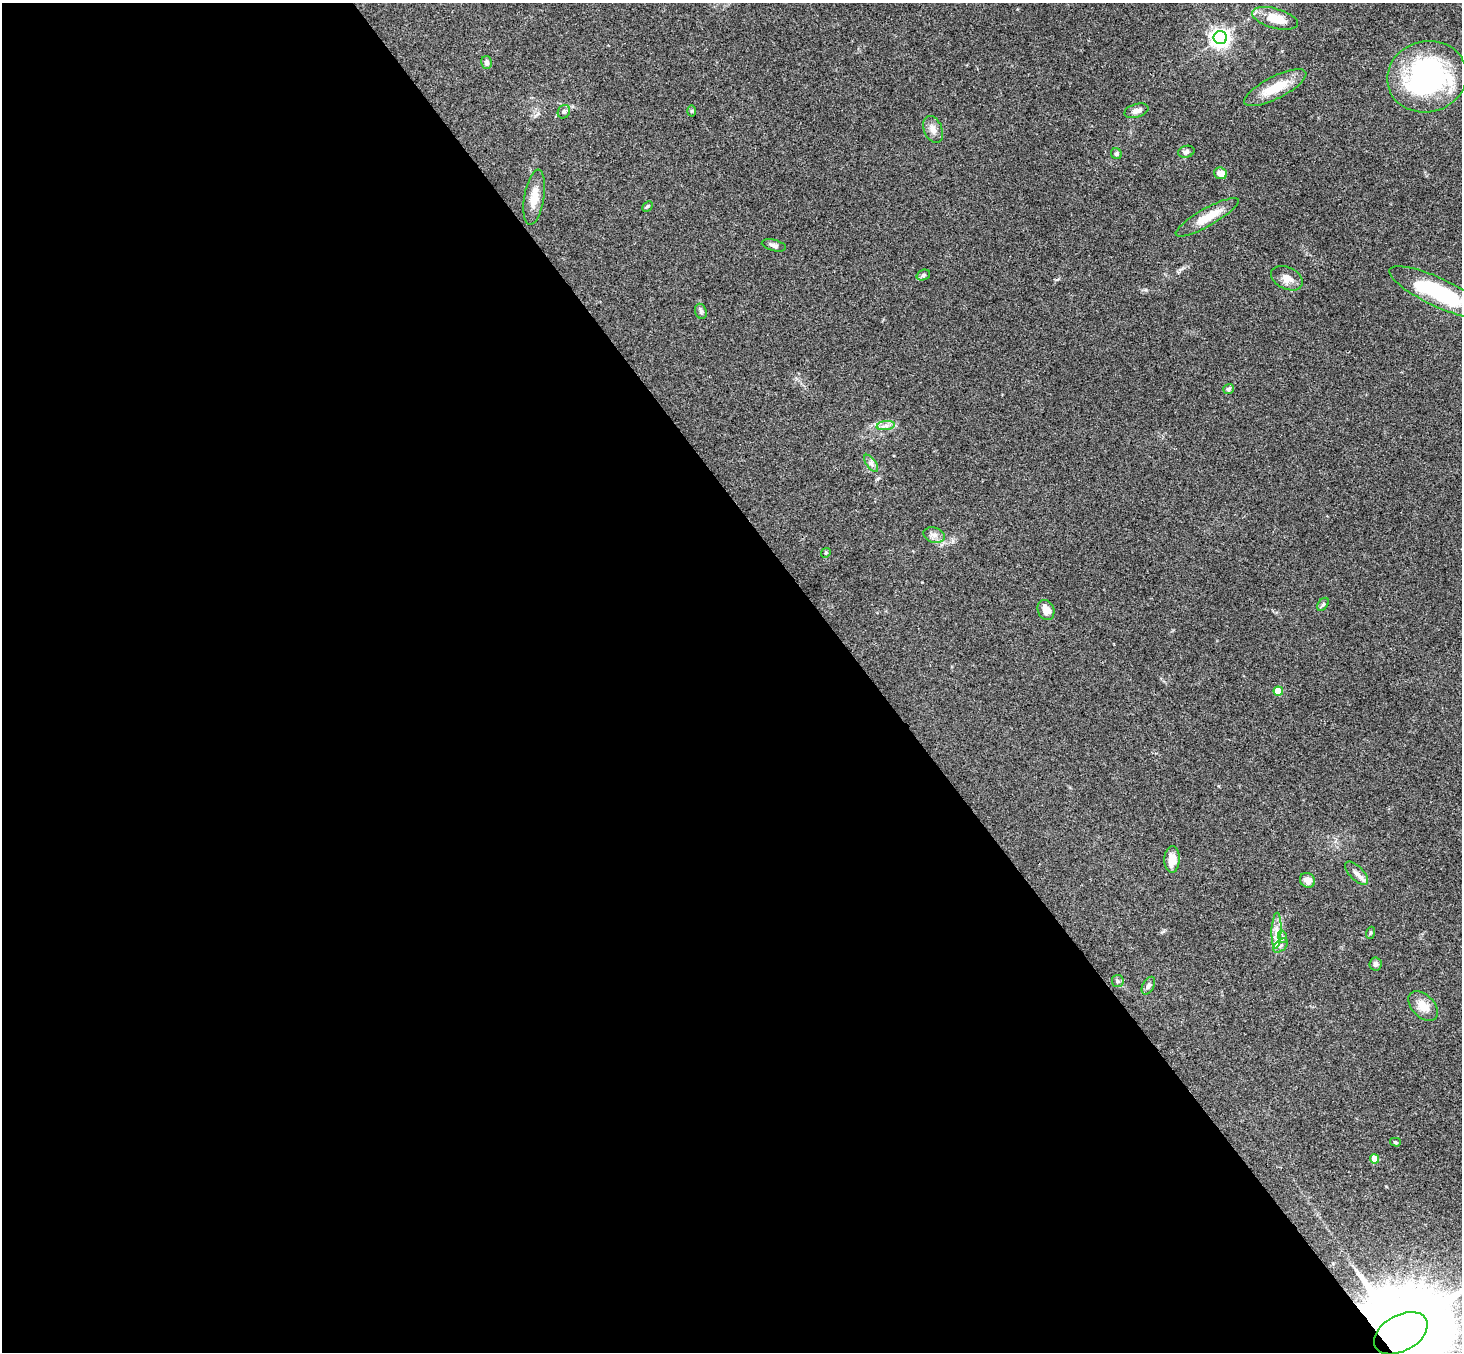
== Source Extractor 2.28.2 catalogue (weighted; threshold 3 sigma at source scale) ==
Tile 9 of 4 x 4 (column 1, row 3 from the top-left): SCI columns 54-1513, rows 1681-3030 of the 5942 x 5923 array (HDU 1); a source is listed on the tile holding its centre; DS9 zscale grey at full resolution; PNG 1464 x 1354 px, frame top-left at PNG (2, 3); each listed source drawn as its Kron ellipse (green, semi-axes under 4 px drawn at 4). Shown black and unused: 60% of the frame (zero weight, under 3 of 4 exposures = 6% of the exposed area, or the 3 px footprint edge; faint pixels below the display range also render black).
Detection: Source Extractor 2.28.2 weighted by HDU 2 'WHT'; one run over the whole footprint, this tile lists its part. Background 0.168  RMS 0.0077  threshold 0.0348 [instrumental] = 3 sigma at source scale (4.5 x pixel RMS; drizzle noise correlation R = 1.50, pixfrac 1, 0.05/0.05 arcsec/px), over >= 5 px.
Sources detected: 43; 1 inside a brighter listed object's ellipse — not listed separately; the other 42 listed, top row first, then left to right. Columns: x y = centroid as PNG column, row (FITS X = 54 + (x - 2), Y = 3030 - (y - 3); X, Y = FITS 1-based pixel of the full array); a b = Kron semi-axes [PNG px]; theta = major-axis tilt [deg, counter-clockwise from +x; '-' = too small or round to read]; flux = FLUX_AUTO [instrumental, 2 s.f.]
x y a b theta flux
1275 18 23 10 -16 17
1220 38 6 6 - 410
486 62 6 5 - 3.2
1427 77 40 35 14 140
1275 88 34 11 27 20
692 111 5 3 - 0.88
1136 111 12 6 17 3.9
564 112 7 6 - 1.6
933 129 14 9 -67 5.2
1186 152 8 6 15 2.5
1116 154 5 5 - 1.7
1221 173 6 5 - 6.7
534 197 28 10 81 11
647 206 6 4 45 1.1
1207 217 35 9 29 16
774 245 12 5 -15 2.8
923 275 7 5 20 1.6
1287 278 17 11 -26 6.9
1438 292 53 14 -25 69
701 311 8 5 -70 1.7
1228 389 5 5 - 1.6
886 426 9 4 8 2.6
871 463 10 5 -54 2.4
934 535 11 7 -18 4
826 553 5 4 - 0.9
1323 604 7 5 54 1.4
1046 610 10 8 -71 8
1278 691 5 4 - 18
1172 859 13 8 88 8.6
1357 873 15 7 -46 4.3
1308 880 8 7 - 5.6
1276 931 18 5 88 6
1370 933 6 4 71 0.92
1283 937 6 4 -72 1.3
1281 945 9 5 44 2.5
1376 964 6 6 - 2.8
1118 981 6 6 - 1.5
1148 986 9 5 62 2.4
1423 1006 18 11 -46 11
1395 1142 5 4 - 1
1375 1159 5 4 - 15
1401 1333 29 18 29 18000
Overlapping masked pixels (flux is a lower limit): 1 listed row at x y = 1401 1333
Isophote crosses this tile's border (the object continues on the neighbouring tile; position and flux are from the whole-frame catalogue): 1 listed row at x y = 1401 1333